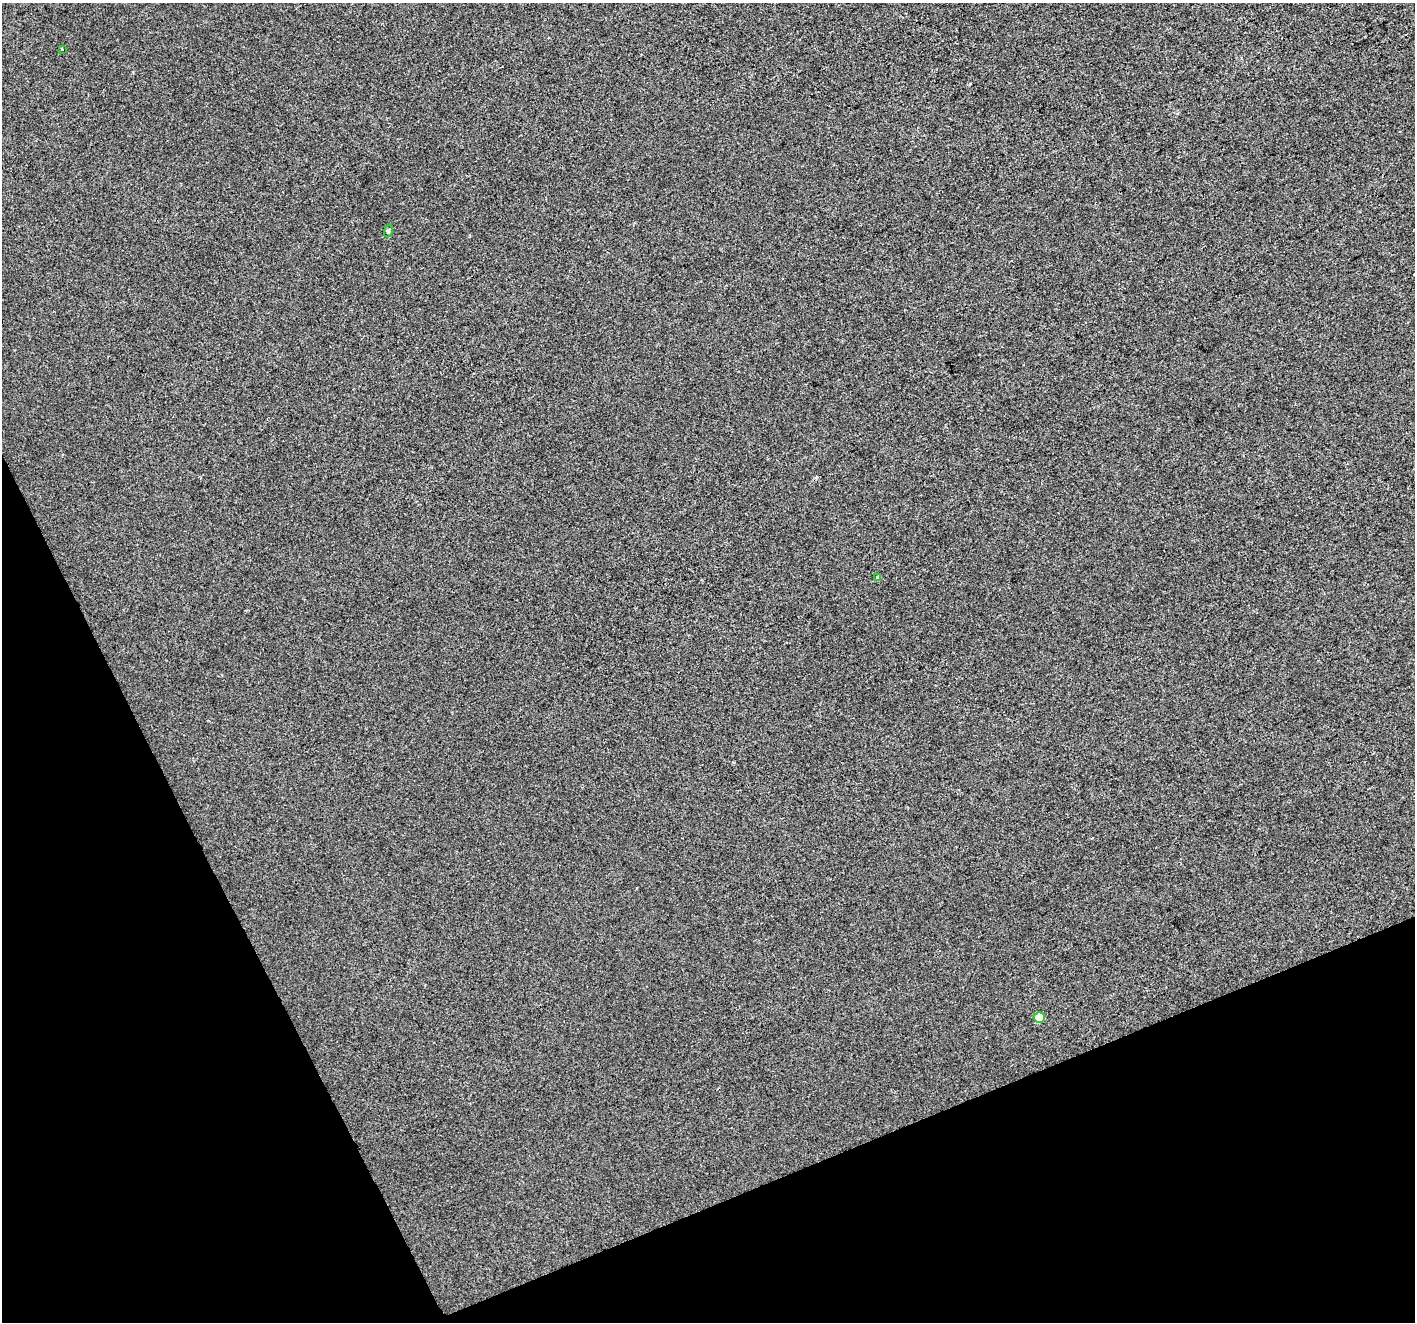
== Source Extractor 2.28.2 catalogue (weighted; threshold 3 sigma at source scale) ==
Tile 14 of 4 x 4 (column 2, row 4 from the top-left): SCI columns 1415-2827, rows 147-1466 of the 5653 x 5515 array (HDU 1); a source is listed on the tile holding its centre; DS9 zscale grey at full resolution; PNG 1417 x 1324 px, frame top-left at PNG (2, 3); each listed source drawn as its Kron ellipse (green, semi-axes under 4 px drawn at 4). Shown black and unused: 21% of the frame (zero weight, under 2 of 3 exposures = <1% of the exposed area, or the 3 px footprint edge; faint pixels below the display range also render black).
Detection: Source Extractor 2.28.2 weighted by HDU 2 'WHT'; one run over the whole footprint, this tile lists its part. Background -2.72e-04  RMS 0.0056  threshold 0.025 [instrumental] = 3 sigma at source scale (4.5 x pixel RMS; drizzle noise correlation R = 1.50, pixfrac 1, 0.0396/0.0396 arcsec/px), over >= 5 px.
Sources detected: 4; all 4 listed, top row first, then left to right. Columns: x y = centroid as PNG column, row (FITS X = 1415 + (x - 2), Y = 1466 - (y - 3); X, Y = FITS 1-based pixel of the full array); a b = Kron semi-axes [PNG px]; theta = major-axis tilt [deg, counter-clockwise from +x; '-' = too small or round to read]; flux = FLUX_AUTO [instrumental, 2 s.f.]
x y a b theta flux
62 49 3 2 - 1.8
388 231 6 4 72 0.74
878 577 4 3 - 5.9
1039 1018 5 5 - 15